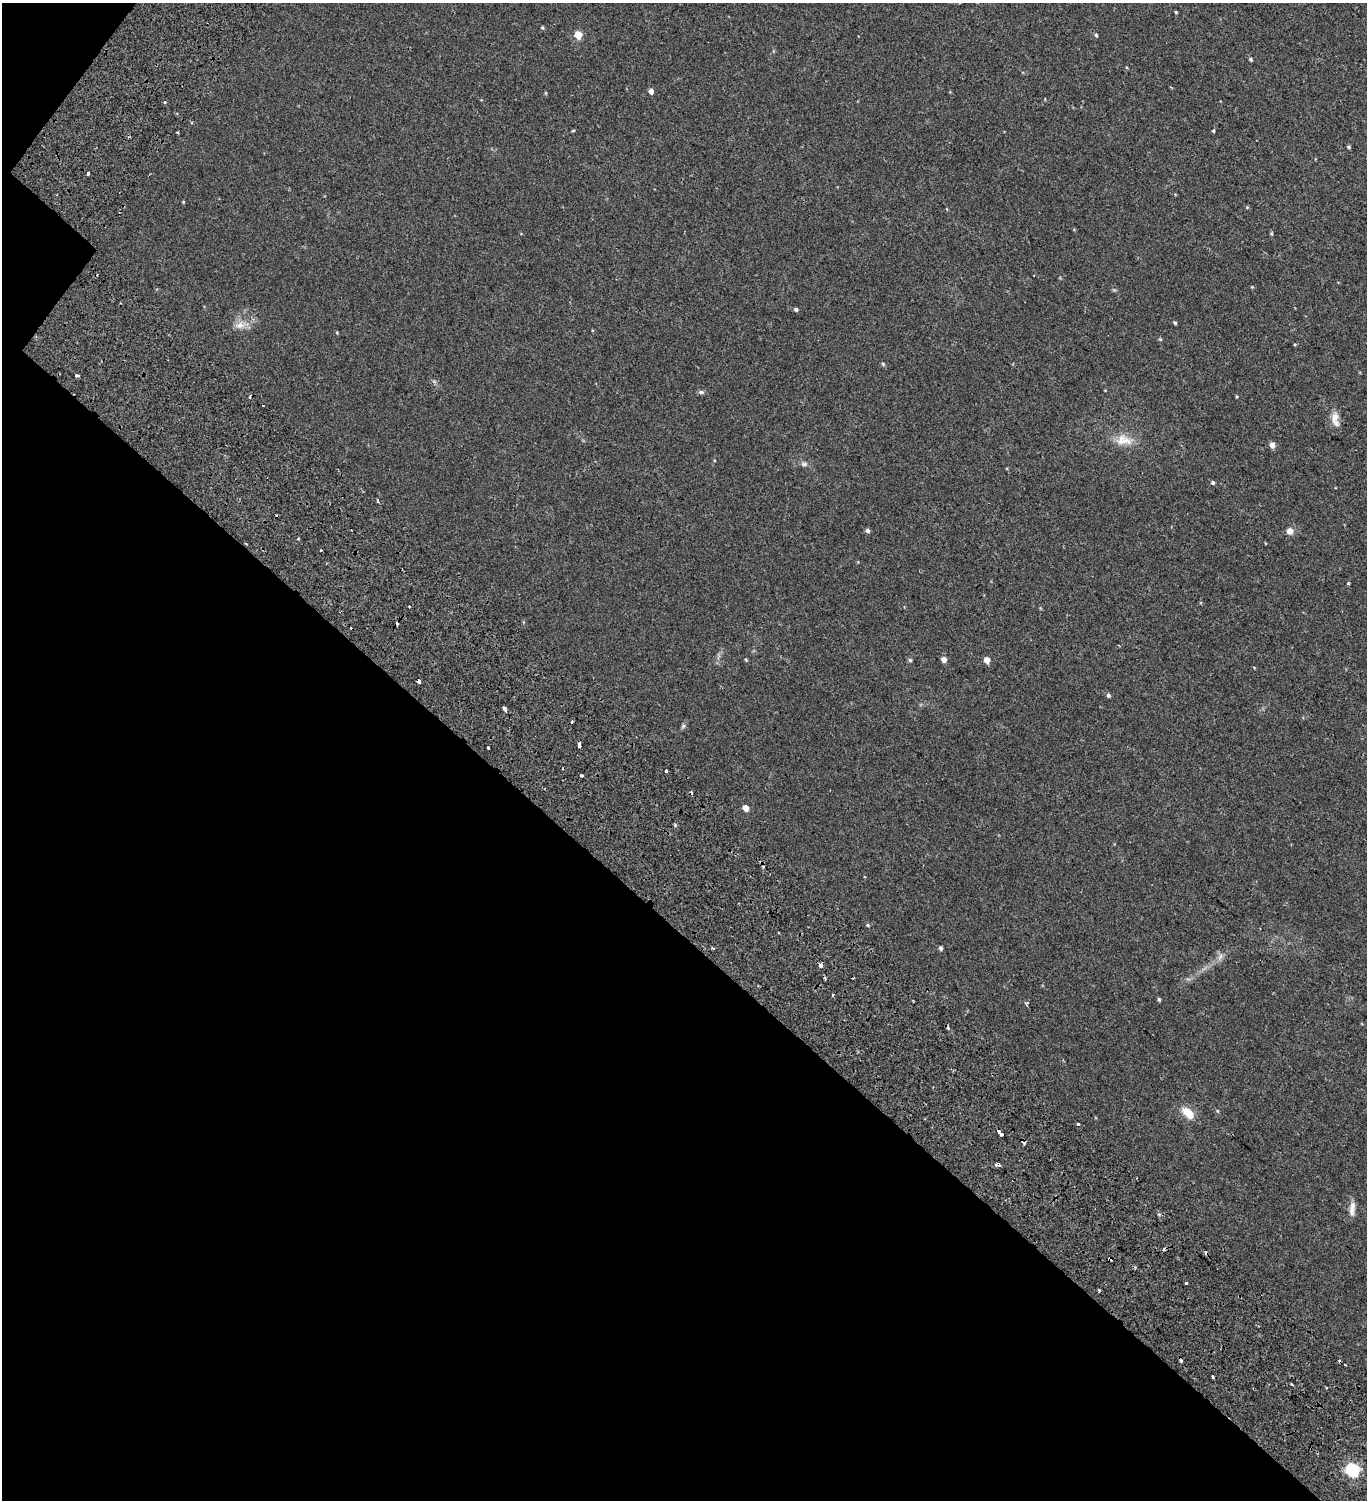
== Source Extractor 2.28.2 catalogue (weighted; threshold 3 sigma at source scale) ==
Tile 9 of 4 x 4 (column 1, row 3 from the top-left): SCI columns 488-1852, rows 1676-3173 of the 6376 x 6350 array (HDU 1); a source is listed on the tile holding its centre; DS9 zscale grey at full resolution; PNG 1369 x 1502 px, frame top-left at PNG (2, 3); no overlay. Shown black and unused: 39% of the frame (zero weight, under 2 of 3 exposures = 11% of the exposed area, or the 3 px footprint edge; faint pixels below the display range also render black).
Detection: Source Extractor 2.28.2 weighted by HDU 2 'WHT'; one run over the whole footprint, this tile lists its part. Background 0.0276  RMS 0.0049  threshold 0.022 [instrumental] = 3 sigma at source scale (4.5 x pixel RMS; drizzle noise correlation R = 1.50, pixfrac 1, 0.0396/0.0396 arcsec/px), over >= 5 px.
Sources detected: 85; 13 cosmic-ray / hot-pixel residue — not listed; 1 inside a brighter listed object's ellipse — not listed separately; the other 71 listed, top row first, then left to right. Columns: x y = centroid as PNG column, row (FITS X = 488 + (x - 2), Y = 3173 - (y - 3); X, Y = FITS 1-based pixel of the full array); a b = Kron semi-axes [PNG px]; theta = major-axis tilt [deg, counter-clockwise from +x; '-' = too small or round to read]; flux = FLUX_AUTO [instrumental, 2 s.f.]
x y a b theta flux
1176 12 4 3 - 0.41
542 28 5 4 - 0.56
578 35 5 5 - 9.3
1096 35 4 4 - 0.6
1250 59 4 4 - 0.67
651 91 5 4 - 2.2
546 93 5 3 - 0.39
165 102 3 3 - 1.9
573 130 4 3 - 0.59
1213 131 3 3 - 1.6
177 132 3 3 - 0.82
1349 147 5 4 - 0.57
88 173 3 3 - 1.8
183 202 4 4 - 0.36
1247 207 5 4 - 0.4
1252 287 4 4 - 0.34
796 309 5 4 - 0.94
1175 323 4 3 - 0.62
240 325 16 10 14 4.2
1160 339 6 3 -17 0.43
883 364 6 4 -44 0.59
77 375 4 3 - 2.3
701 392 8 5 -1 0.89
1236 396 4 3 - 0.41
1335 418 16 10 76 3.6
1124 440 26 14 -5 7.4
1272 445 7 6 - 1.9
804 464 9 6 -10 1.2
1213 483 5 5 - 0.73
378 501 4 3 - 0.74
868 530 5 5 - 1.1
1290 531 8 8 - 2.4
320 550 3 2 - 0.54
1348 583 3 3 - 0.62
409 606 3 3 - 1
944 659 5 5 - 2.8
746 660 4 4 - 0.46
910 660 5 5 - 0.7
987 660 5 4 - 3.9
419 681 3 3 - 1.8
1108 695 5 5 - 0.86
504 708 5 4 - 0.98
572 722 3 2 - 0.74
683 726 7 5 45 0.77
579 744 5 3 - 8.5
488 747 3 3 - 0.93
666 771 3 3 - 3.3
582 776 3 3 - 1.7
746 808 5 4 - 3.8
675 825 5 3 - 0.48
868 925 5 4 - 0.61
713 948 5 3 - 0.5
940 948 4 4 - 0.91
1220 956 10 5 69 1.5
820 965 3 3 - 2.3
1159 999 5 4 - 0.63
1218 1111 5 3 - 0.43
1188 1113 17 9 -43 6.4
1078 1124 3 3 - 4.2
999 1132 6 3 -45 8.7
1024 1143 4 3 - 2.7
998 1165 5 4 - 4.6
1352 1209 20 7 84 3
1159 1214 4 4 - 0.63
1111 1259 4 4 - 6.6
1186 1283 3 3 - 2.4
1099 1290 3 2 - 1
1181 1361 3 3 - 0.94
1339 1361 3 3 - 0.72
1213 1377 3 3 - 1.1
1352 1470 6 6 - 61
Overlapping masked pixels (flux is a lower limit): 5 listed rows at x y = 419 681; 999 1132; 1024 1143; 998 1165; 1111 1259